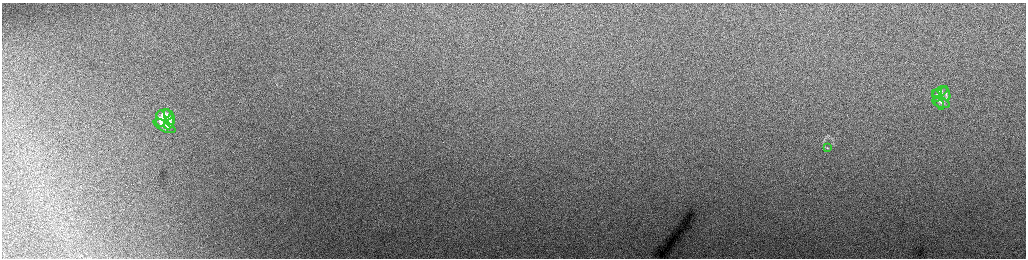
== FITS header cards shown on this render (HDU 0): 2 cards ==
NAXIS1  =                 2048 /fastest changing axis
NAXIS2  =                  512 /next to fastest changing axis

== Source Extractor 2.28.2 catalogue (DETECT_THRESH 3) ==
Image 2048 x 512 px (HDU 0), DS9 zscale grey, zoomed out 1/2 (1 PNG px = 2 x 2 image px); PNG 1028 x 260 px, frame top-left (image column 1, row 511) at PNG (2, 3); each listed source drawn as its Kron ellipse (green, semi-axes under 4 px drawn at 4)
Background 157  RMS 1.8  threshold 5.53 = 3 sigma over >= 5 px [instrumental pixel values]
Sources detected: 11; all 11 listed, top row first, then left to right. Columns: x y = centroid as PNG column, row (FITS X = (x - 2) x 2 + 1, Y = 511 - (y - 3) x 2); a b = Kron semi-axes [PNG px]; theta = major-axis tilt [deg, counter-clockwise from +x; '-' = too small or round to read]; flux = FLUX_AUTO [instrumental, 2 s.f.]
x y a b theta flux
940 92 8 4 27 880
946 94 7 4 -69 810
937 95 7 4 80 800
938 100 10 3 -68 790
941 103 9 4 -17 970
165 115 8 5 2 3200
161 118 8 5 89 2400
169 118 9 4 -73 1900
169 122 8 4 66 1900
165 126 12 5 -26 3500
828 148 4 3 - 310